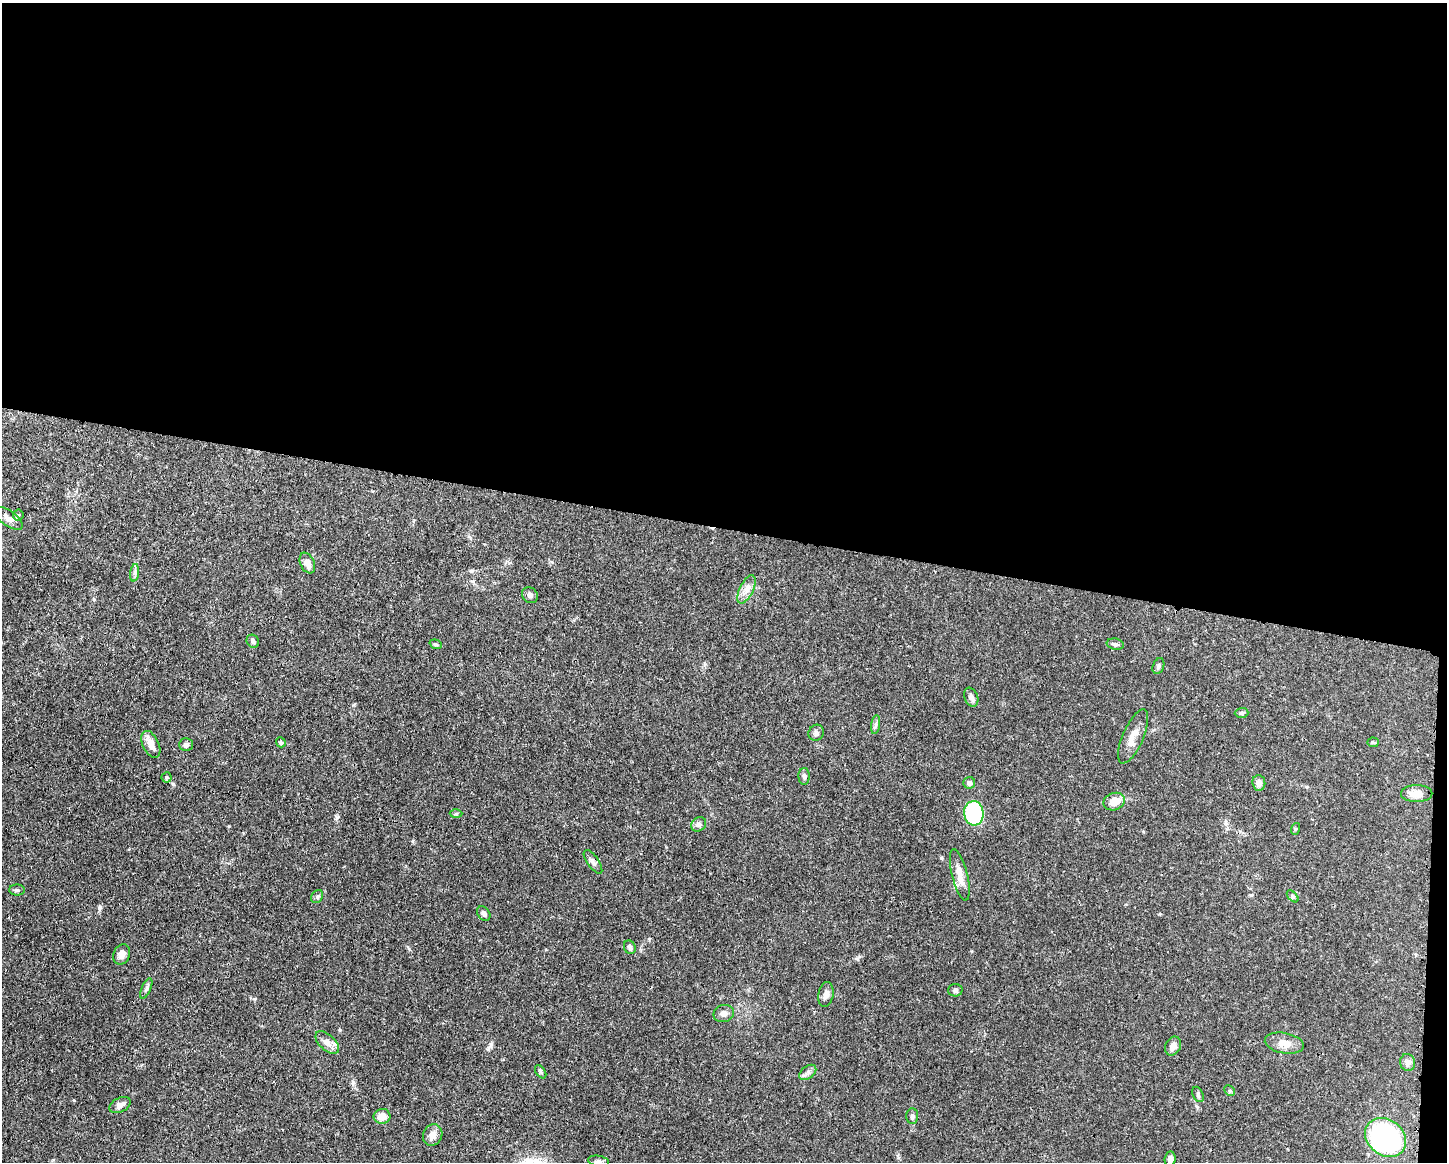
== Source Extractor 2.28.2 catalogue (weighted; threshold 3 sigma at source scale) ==
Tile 3 of 3 x 4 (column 3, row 1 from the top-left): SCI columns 3008-4452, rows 3486-4645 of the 4682 x 4647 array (HDU 1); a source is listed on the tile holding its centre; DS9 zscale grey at full resolution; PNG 1449 x 1164 px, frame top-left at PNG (2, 3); each listed source drawn as its Kron ellipse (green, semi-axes under 4 px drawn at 4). Shown black and unused: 46% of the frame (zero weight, under 3 of 4 exposures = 1% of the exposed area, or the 3 px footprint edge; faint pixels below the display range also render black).
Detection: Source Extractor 2.28.2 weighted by HDU 2 'WHT'; one run over the whole footprint, this tile lists its part. Background 0.0563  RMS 0.0033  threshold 0.0148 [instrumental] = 3 sigma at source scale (4.5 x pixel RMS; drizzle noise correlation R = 1.50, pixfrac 1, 0.05/0.05 arcsec/px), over >= 5 px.
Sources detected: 57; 1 inside a brighter listed object's ellipse — not listed separately; the other 56 listed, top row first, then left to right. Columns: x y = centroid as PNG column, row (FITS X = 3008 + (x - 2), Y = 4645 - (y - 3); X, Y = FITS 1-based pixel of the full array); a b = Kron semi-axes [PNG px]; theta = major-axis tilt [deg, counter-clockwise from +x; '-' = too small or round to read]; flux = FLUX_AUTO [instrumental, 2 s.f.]
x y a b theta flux
18 515 5 5 - 0.47
8 518 16 7 -35 1.9
307 563 11 7 -65 2.3
135 573 9 4 82 0.94
746 589 15 6 64 2.3
530 595 8 7 - 0.94
253 641 7 6 - 0.86
436 644 6 4 -20 0.48
1115 644 8 5 -10 0.71
1158 666 8 5 68 0.7
971 697 10 6 -69 1.3
1241 713 7 5 2 0.6
876 725 9 4 81 0.75
816 733 8 7 - 0.95
1133 736 29 10 66 3.9
281 742 5 4 - 0.64
1373 742 5 5 - 0.4
151 744 14 8 -65 2.8
186 745 7 6 - 1.1
804 776 8 5 -88 0.81
166 777 5 5 - 0.46
969 783 6 6 - 1.2
1259 783 8 6 -85 1.6
1417 794 16 8 0 3.4
1114 802 11 8 21 4
974 813 12 9 -84 29
456 814 6 4 1 0.43
699 824 8 6 42 0.92
1295 829 6 4 72 0.34
593 862 14 5 -55 1.3
960 875 26 7 -76 3.6
17 890 8 5 0 0.63
1293 896 7 4 -46 0.53
317 897 7 5 55 0.59
484 913 8 6 -54 0.85
630 947 7 5 -63 0.86
122 954 10 8 68 1.8
146 988 11 4 67 0.9
955 990 7 6 - 0.79
826 994 12 7 80 1.7
724 1014 10 8 13 1.7
327 1043 14 7 -43 2.1
1284 1043 20 10 -11 3.4
1173 1046 10 7 65 1.8
1408 1062 8 7 - 1.1
541 1072 7 4 -55 0.58
808 1072 9 6 39 1.1
1230 1091 6 4 -44 0.46
1198 1094 8 5 -64 0.66
120 1105 11 7 28 1.5
382 1116 8 7 - 3.2
912 1116 8 6 88 0.84
433 1135 11 9 63 2
1386 1137 22 17 -39 67
1170 1159 7 5 84 1.2
599 1161 10 5 -9 0.91
Overlapping masked pixels (flux is a lower limit): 1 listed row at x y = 593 862
Unlisted compact peaks at least as high as the median listed source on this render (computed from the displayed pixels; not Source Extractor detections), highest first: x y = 99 908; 353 1082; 337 817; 340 1030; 254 999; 354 705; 229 826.